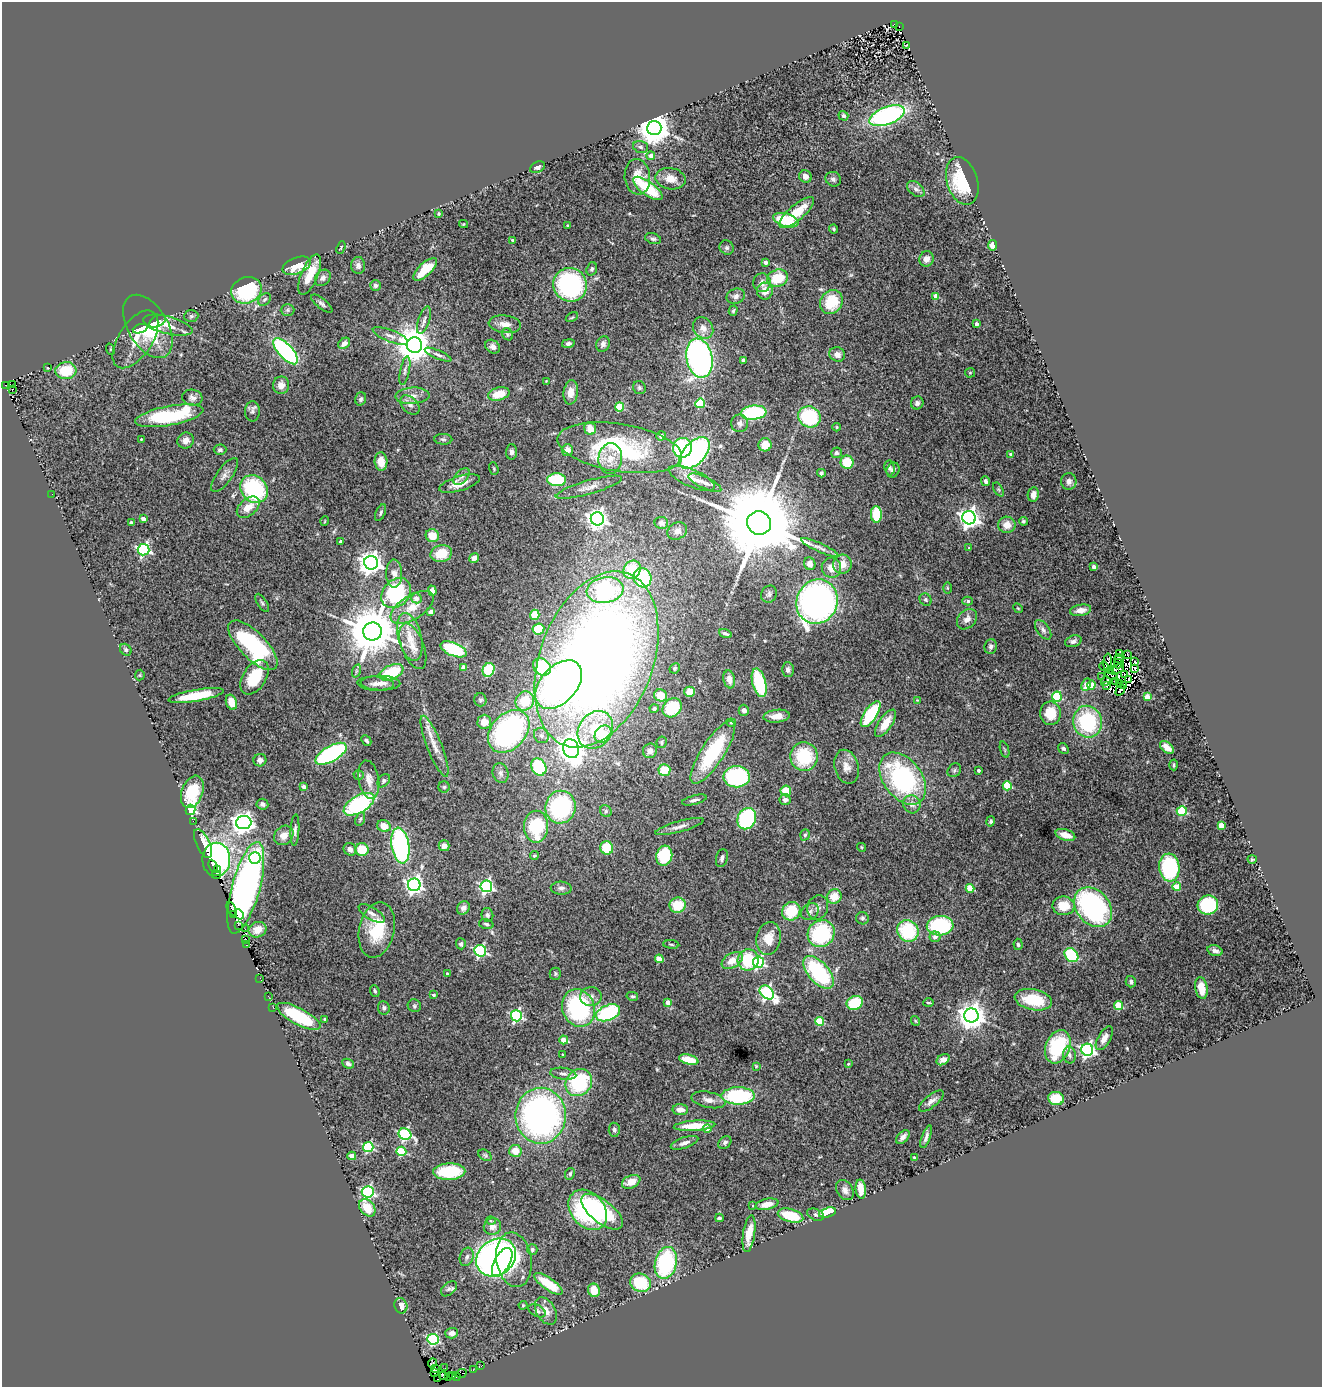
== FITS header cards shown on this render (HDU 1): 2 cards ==
NAXIS1  =                 1320
NAXIS2  =                 1385

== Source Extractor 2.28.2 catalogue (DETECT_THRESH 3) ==
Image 1320 x 1385 px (HDU 1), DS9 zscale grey, 1 PNG px = 1 image px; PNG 1324 x 1389 px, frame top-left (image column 1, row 1385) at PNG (2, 2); each listed source drawn as its Kron ellipse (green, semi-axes under 4 px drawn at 4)
Background 1.44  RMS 0.065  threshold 0.194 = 3 sigma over >= 5 px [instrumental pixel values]
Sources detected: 468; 4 with non-positive FLUX_AUTO (blend fragments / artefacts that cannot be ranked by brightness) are neither listed nor drawn; the other 464 listed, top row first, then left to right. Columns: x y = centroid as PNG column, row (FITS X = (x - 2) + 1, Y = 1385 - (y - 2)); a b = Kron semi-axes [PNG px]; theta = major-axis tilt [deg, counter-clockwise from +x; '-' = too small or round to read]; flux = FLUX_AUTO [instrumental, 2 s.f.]
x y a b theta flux
895 24 4 3 - 590
899 26 3 3 - 200
907 45 3 2 - 2.5
843 116 5 4 - 7.4
887 116 18 8 21 850
654 128 7 7 - 9200
641 147 8 5 -16 12
651 156 4 4 - 32
538 167 8 5 24 15
805 176 6 6 - 28
637 177 18 12 -84 71
671 179 15 10 -11 55
833 179 8 7 - 14
962 181 24 15 -73 240
648 188 17 7 -36 210
916 189 10 6 -39 17
797 213 22 7 40 120
438 214 4 4 - 4.8
786 220 13 6 -16 180
463 224 4 4 - 4.6
568 226 3 3 - 11
833 229 5 3 - 6
653 239 8 5 -17 11
513 240 3 3 - 10
992 245 5 4 - 27
341 248 6 2 68 4.1
727 248 7 6 - 11
926 259 8 7 - 30
766 262 4 3 - 18
358 265 8 7 - 16
297 266 15 8 21 120
425 269 15 6 43 120
592 269 7 5 70 9.8
310 275 21 8 67 86
323 278 9 7 49 17
778 278 10 8 18 140
762 283 9 8 - 28
375 285 5 5 - 12
570 285 17 16 - 630
246 290 15 13 24 340
765 291 8 8 - 36
736 296 9 7 22 19
936 296 4 4 - 68
265 299 7 5 45 9
831 302 12 10 57 160
322 304 13 5 -39 13
288 310 7 6 - 8.8
733 311 5 4 - 5.9
191 316 7 6 - 8.2
572 317 7 4 28 6.6
424 320 14 5 71 19
157 321 9 5 30 26
505 324 16 8 -7 42
976 324 4 3 - 19
168 325 25 8 -14 64
148 326 35 20 -59 220
703 328 11 9 -54 36
140 329 7 3 21 27
507 334 6 5 - 7
390 336 19 6 -21 27
135 339 33 17 57 95
344 343 6 5 - 26
568 343 6 4 12 12
603 344 8 6 68 19
414 345 8 7 - 11000
493 347 8 6 -36 17
110 349 6 3 -72 3.7
285 351 16 7 -48 670
837 354 8 7 - 26
438 355 14 4 -24 15
699 358 20 13 -79 1600
743 360 3 3 - 20
47 368 3 2 - 4
405 370 15 4 79 14
66 371 10 8 5 140
970 373 5 5 - 6
546 381 4 4 - 3.3
5 385 2 2 - 4.4
12 385 4 2 - 190
281 385 8 8 - 34
639 388 7 6 - 10
12 389 3 2 - 26
571 392 12 7 82 43
499 394 11 6 15 75
412 396 17 8 3 38
192 398 10 8 -12 20
361 399 6 5 - 11
700 403 5 4 - 260
917 403 6 6 - 15
410 405 11 7 -44 21
619 407 4 4 - 170
252 411 10 7 88 16
754 413 13 7 6 430
169 416 34 9 10 330
809 417 11 10 - 320
739 423 9 8 - 19
837 427 4 3 - 4.1
590 428 6 5 - 50
661 436 4 4 - 18
141 439 3 2 - 3.4
443 439 9 5 -3 11
186 441 8 7 - 28
765 445 6 6 - 64
620 448 63 23 -9 580
682 448 10 9 - 290
220 450 6 5 - 10
567 450 6 5 - 31
511 452 7 5 90 14
694 453 19 11 47 1000
836 453 5 5 - 11
1011 454 4 4 - 16
610 459 15 12 85 67
381 462 9 6 -85 58
847 462 6 6 - 130
494 468 6 4 -71 5
889 468 7 5 -82 11
893 470 7 6 - 14
821 473 4 3 - 8.1
225 475 20 8 55 28
462 476 10 6 47 17
692 478 25 8 -23 55
557 480 9 6 0 240
986 481 5 4 - 14
1069 481 8 7 - 22
705 483 18 5 -25 24
459 484 21 7 17 54
589 487 34 7 16 42
254 489 15 12 -47 420
998 489 7 4 -59 6.7
52 494 2 2 - 1.9
1033 494 7 5 79 27
248 507 13 8 40 57
381 513 9 4 65 10
876 514 8 5 -88 180
969 518 7 6 - 2600
143 519 4 3 - 34
597 519 6 6 - 2400
325 521 5 3 - 3.2
1023 521 4 4 - 6.9
131 523 4 3 - 21
661 523 7 6 - 16
759 523 12 11 - 86000
1007 525 8 8 - 44
677 531 10 8 26 25
432 536 6 6 - 71
341 541 3 3 - 8.5
820 548 20 4 -24 21
969 548 4 3 - 4
143 550 6 5 - 910
441 554 11 8 15 91
474 558 5 4 - 20
371 563 7 7 - 3500
810 564 6 5 - 26
842 564 9 9 - 50
1094 567 4 4 - 14
831 568 10 9 - 42
632 570 9 8 - 140
394 574 14 8 -88 34
643 578 10 8 -67 360
947 588 6 4 -89 4.7
605 590 18 13 9 650
432 591 5 4 - 21
396 593 17 13 46 360
769 594 9 7 57 14
416 598 5 5 - 32
926 600 6 5 - 8
968 601 5 4 - 9.4
817 602 22 20 66 1900
262 603 10 5 -57 9.8
412 607 24 12 33 77
1018 608 5 4 - 4.8
1081 610 11 5 11 34
431 612 4 4 - 58
535 615 5 5 - 85
967 619 11 8 48 29
538 629 6 5 - 110
1043 630 11 6 -54 19
372 631 9 9 - 26000
725 634 6 3 -23 9.5
410 637 24 11 -76 91
1073 641 9 5 19 16
253 645 32 13 -45 600
413 646 24 11 -69 64
991 646 7 6 - 12
453 649 14 6 -22 250
126 650 6 5 - 10
1120 654 3 2 - 5.1
1127 654 2 2 - 15
596 659 92 56 69 6700
1119 659 5 3 - 3.7
1108 662 8 4 86 0.32
1134 662 4 3 - 18
1118 664 5 2 - 1.9
1104 666 5 3 - 8.9
463 667 4 3 - 25
542 667 10 7 -40 240
675 668 5 4 - 7.1
1135 668 4 3 - 5.5
1117 669 8 3 26 0.65
489 670 7 5 67 250
788 670 7 6 - 17
1110 670 3 2 - 2.3
356 671 7 4 72 7.6
391 672 13 7 24 180
140 675 5 5 - 5.1
1111 675 7 2 -20 0.043
1124 675 2 2 - 2.3
255 677 19 11 57 180
1102 677 2 2 - 2.8
729 679 9 5 -80 23
1129 679 3 2 - 3.7
1106 681 5 2 - 1.8
1115 681 4 3 - 3.3
381 683 20 7 -1 32
759 683 15 6 -76 290
1120 683 3 2 - 2.5
376 684 18 7 -3 28
559 685 28 18 47 1100
1086 685 6 4 65 64
1091 685 4 4 - 96
1106 686 4 2 - 3.8
1124 686 3 2 - 6.9
1120 690 6 2 54 5.9
690 692 5 5 - 49
661 695 6 6 - 75
196 696 28 6 10 140
1057 696 5 5 - 290
1147 697 4 4 - 120
480 700 6 6 - 9.9
917 700 4 4 - 3.5
525 701 10 9 - 120
231 702 8 5 -69 62
672 708 10 8 44 170
654 709 4 4 - 7.6
744 710 5 5 - 15
1051 713 12 10 -83 110
871 714 15 6 56 260
777 716 13 6 5 43
484 722 7 7 - 54
1087 722 16 14 -78 430
731 723 5 3 - 4.9
885 723 16 6 56 72
595 730 20 16 53 200
509 731 24 17 47 1000
603 734 9 7 51 110
541 735 8 7 - 17
366 741 5 3 - 9.7
662 742 6 5 - 7.8
434 746 32 7 -69 56
1167 747 8 5 -40 38
1063 748 5 4 - 11
571 749 10 8 -65 4800
1005 750 8 3 -71 5.7
650 751 7 7 - 21
713 752 37 11 57 350
331 754 17 7 30 720
804 757 14 13 - 230
260 760 6 6 - 18
1174 765 5 4 - 7.4
539 767 9 7 -61 290
846 767 17 12 -74 46
664 770 6 5 - 95
954 770 7 6 - 11
978 770 3 3 - 12
501 773 10 8 -75 17
359 775 5 4 - 7.6
737 777 13 10 2 430
903 779 29 19 -53 700
369 780 19 10 -80 46
384 781 7 5 49 10
1007 786 4 4 - 200
304 787 4 3 - 28
444 787 6 5 - 8.2
786 791 5 5 - 93
192 792 17 10 69 160
694 800 12 4 15 14
785 800 5 5 - 20
262 804 6 5 - 11
359 804 17 8 31 560
912 804 9 8 - 25
560 807 16 15 - 520
190 810 5 5 - 720
606 811 6 5 - 8.3
1182 811 5 4 - 270
360 819 7 4 69 7.1
747 819 11 9 64 480
193 821 2 2 - 69
991 821 5 4 - 9.5
244 823 7 6 - 2800
1221 825 4 4 - 82
384 826 7 6 - 54
536 827 16 12 89 280
680 827 25 5 16 31
295 830 15 4 87 16
284 835 10 8 44 40
805 835 6 4 71 8.4
1065 835 10 5 -18 45
203 843 16 6 -64 81
400 846 18 9 -81 710
444 846 5 5 - 25
862 847 4 4 - 4.6
607 848 7 6 - 130
350 849 7 6 - 19
362 850 6 6 - 110
534 856 5 4 - 6.4
664 856 10 8 74 210
255 858 6 5 - 130
722 858 9 5 76 14
216 859 17 14 89 1000
1252 859 4 4 - 5.7
213 866 6 2 -65 140
1169 867 14 10 -85 470
218 869 3 2 - 370
217 875 4 3 - 82
414 885 6 6 - 1800
486 886 6 6 - 910
1177 887 4 4 - 120
246 888 47 14 75 1600
561 888 10 6 -2 17
970 888 4 4 - 110
834 897 7 7 - 69
678 905 8 7 - 120
1208 905 10 9 - 310
1063 906 11 9 1 95
818 907 12 10 73 26
1093 907 22 16 -49 810
463 908 7 6 - 17
231 909 7 4 -65 37
791 911 9 9 - 160
810 912 9 7 38 17
372 913 15 6 -31 24
233 914 3 2 - 35
239 914 5 2 - 91
487 915 7 6 - 10
862 918 6 6 - 10
486 924 7 5 -16 9.7
238 925 3 2 - 5.6
940 926 13 10 3 390
245 929 2 2 - 8.2
257 930 9 7 21 52
377 930 28 17 78 180
908 931 11 10 - 270
821 934 14 13 - 400
935 937 5 5 - 20
769 938 16 12 81 78
246 940 3 2 - 12
461 944 5 5 - 8.2
671 944 8 3 -5 6
1018 944 6 4 -85 7.1
246 945 3 2 - 17
480 951 6 5 - 570
1215 951 8 5 -15 16
1071 955 8 6 -48 280
659 959 4 4 - 110
732 960 11 7 32 60
748 960 11 10 - 230
758 962 6 5 - 610
818 972 20 10 -48 470
447 974 3 3 - 15
555 974 6 6 - 7.9
260 978 3 2 - 4.6
1131 982 6 5 - 9.6
1201 988 11 6 -79 54
375 991 6 4 -66 7.7
767 992 8 6 -41 930
433 995 4 3 - 9.1
268 996 2 2 - 9.3
632 996 6 4 -12 7
591 997 11 9 6 23
1033 1000 19 10 -11 180
668 1003 4 4 - 41
855 1003 8 6 22 170
928 1003 5 3 - 4.9
1119 1005 4 4 - 160
414 1006 7 6 - 8.5
273 1007 3 2 - 7.4
384 1008 7 5 -84 9.4
578 1008 19 16 -70 520
608 1013 13 7 23 440
299 1016 24 8 -28 260
516 1016 5 5 - 640
971 1016 7 7 - 5900
325 1019 3 3 - 6.8
820 1021 4 4 - 170
915 1021 5 3 - 4.6
1104 1038 13 6 60 30
564 1040 5 4 - 75
1058 1047 17 12 68 310
1087 1050 6 6 - 1200
562 1054 3 2 - 2.9
1069 1055 8 6 -80 15
689 1060 10 5 -14 85
943 1060 7 5 32 33
348 1064 6 4 -26 11
848 1064 4 4 - 4.5
756 1066 3 3 - 4.3
563 1074 13 6 -7 20
579 1083 14 12 48 360
738 1096 16 8 0 390
1056 1099 8 6 -7 110
708 1100 17 8 -12 35
931 1101 15 6 38 23
680 1110 8 5 -2 38
541 1116 28 25 89 1700
694 1126 21 5 4 130
707 1129 4 4 - 30
614 1130 7 5 -84 9.5
405 1134 6 5 - 610
903 1137 8 5 46 23
926 1137 12 4 70 17
725 1142 7 5 41 12
685 1143 14 5 19 22
368 1147 5 5 - 420
401 1151 5 4 - 230
515 1151 6 6 - 56
485 1155 7 5 -36 7.6
352 1156 4 4 - 54
914 1157 4 3 - 3.3
449 1172 16 8 1 240
570 1174 6 5 - 8
631 1182 10 6 24 58
861 1189 9 5 -85 52
845 1190 11 8 -59 22
368 1192 6 6 - 760
767 1204 12 5 12 41
753 1206 3 3 - 4.2
367 1208 10 7 -51 77
588 1210 22 17 -50 560
602 1212 25 11 -38 300
827 1212 9 4 16 160
816 1215 9 5 -23 11
791 1216 13 6 -16 170
719 1218 4 3 - 7.3
491 1221 5 3 - 3.6
492 1227 9 8 - 27
749 1234 18 6 81 62
532 1250 5 5 - 11
467 1257 9 6 71 16
496 1257 21 17 37 1900
514 1260 27 17 -81 280
502 1262 16 8 61 710
666 1263 16 10 77 460
641 1283 10 9 - 200
548 1284 16 6 -35 140
449 1289 9 6 41 11
594 1290 7 6 - 75
523 1305 4 4 - 4.4
401 1306 8 6 -69 27
537 1311 9 6 -27 13
546 1311 15 9 -60 40
452 1333 6 5 - 25
433 1339 6 5 - 540
433 1363 4 3 - 29
481 1366 3 2 - 13
445 1368 2 2 - 14
436 1369 3 3 - 1000
473 1370 3 2 - 7
435 1372 3 3 - 1200
461 1373 5 2 - 26
444 1376 4 2 - 250
449 1376 3 2 - 23
453 1376 3 2 - 22
456 1377 4 2 - 25
437 1379 2 2 - 11
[4 non-positive-flux detections neither listed nor drawn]